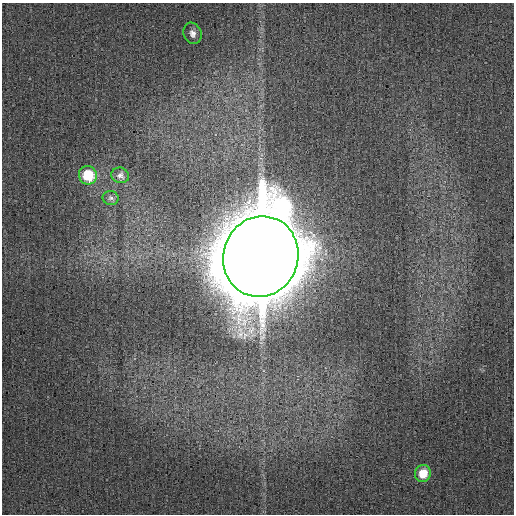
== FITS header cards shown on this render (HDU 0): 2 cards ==
NAXIS1  =                  512
NAXIS2  =                  512

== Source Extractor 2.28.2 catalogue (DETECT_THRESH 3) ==
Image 512 x 512 px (HDU 0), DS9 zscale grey, 1 PNG px = 1 image px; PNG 516 x 516 px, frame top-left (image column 1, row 512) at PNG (2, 3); each listed source drawn as its Kron ellipse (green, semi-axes under 4 px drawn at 4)
Background 5.50e-04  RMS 0.004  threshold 0.012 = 3 sigma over >= 5 px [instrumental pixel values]
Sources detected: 6; all 6 listed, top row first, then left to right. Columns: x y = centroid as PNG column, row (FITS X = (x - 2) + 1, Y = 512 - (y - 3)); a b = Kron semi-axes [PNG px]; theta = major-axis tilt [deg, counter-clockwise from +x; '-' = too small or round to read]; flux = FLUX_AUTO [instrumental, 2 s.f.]
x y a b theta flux
192 33 11 9 -69 1.6
88 175 9 9 - 8.4
120 175 9 7 -17 1.1
111 198 8 7 - 0.69
261 257 41 37 71 10000
423 473 9 8 - 4.6